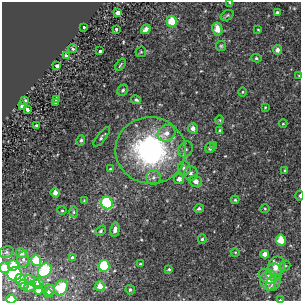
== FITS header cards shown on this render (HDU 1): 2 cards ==
NAXIS1  =                  299
NAXIS2  =                  299

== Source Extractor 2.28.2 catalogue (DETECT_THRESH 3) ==
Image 299 x 299 px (HDU 1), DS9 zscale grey, 1 PNG px = 1 image px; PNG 303 x 303 px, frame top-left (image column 1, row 299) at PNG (2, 2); each listed source drawn as its Kron ellipse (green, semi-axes under 4 px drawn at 4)
Background 5.85e-04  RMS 0.0033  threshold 0.00997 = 3 sigma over >= 5 px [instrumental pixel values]
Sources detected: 94; all 94 listed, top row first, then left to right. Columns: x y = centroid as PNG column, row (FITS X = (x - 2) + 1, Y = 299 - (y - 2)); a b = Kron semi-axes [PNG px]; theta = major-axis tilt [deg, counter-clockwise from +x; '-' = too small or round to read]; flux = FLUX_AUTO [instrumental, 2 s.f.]
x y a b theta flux
230 3 3 3 - 0.27
118 13 3 3 - 4.5
277 13 4 4 - 0.54
227 15 7 5 32 0.31
172 21 5 5 - 5.1
84 27 3 3 - 0.35
117 29 3 3 - 2.9
146 29 5 4 - 1.4
217 29 6 5 - 2.1
258 30 3 2 - 0.18
221 46 5 5 - 0.34
73 49 5 4 - 0.49
277 50 5 4 - 0.91
100 51 3 3 - 1
141 52 6 5 - 0.28
66 56 3 3 - 1.6
256 58 5 4 - 0.33
120 65 7 3 50 0.3
57 66 4 3 - 2.6
299 75 4 2 - 0.14
123 90 6 5 - 0.41
243 92 5 3 - 0.19
56 99 4 3 - 2.2
136 100 5 4 - 0.43
25 101 3 3 - 1.6
56 103 3 3 - 1.1
22 105 4 3 - 5.5
265 107 4 4 - 0.21
27 110 3 3 - 2
220 120 5 3 - 0.19
283 124 4 3 - 0.18
36 125 3 3 - 1.9
193 128 5 5 - 1.2
220 130 3 3 - 0.51
166 133 9 8 - 1.5
102 137 12 4 51 0.42
81 140 5 4 - 0.44
214 145 4 3 - 0.36
210 148 5 5 - 0.71
185 149 8 6 51 0.87
150 150 35 33 -4 41
184 168 6 6 - 1.1
110 169 4 2 - 0.16
285 171 4 3 - 0.26
191 173 7 7 - 0.71
153 177 7 7 - 0.92
179 179 5 5 - 1.3
196 181 6 5 - 1.3
55 193 5 4 - 1.4
300 196 5 2 - 0.28
235 200 4 4 - 0.32
84 201 3 3 - 0.21
107 203 6 5 - 22
265 208 5 3 - 0.25
199 209 5 4 - 0.52
62 210 5 4 - 0.26
73 212 6 4 -89 0.37
115 230 7 4 78 0.95
101 231 6 4 47 0.36
202 239 4 4 - 0.4
281 240 5 5 - 4.6
6 252 7 5 21 0.41
235 252 4 3 - 0.18
22 253 5 5 - 0.89
265 254 4 4 - 1.4
72 257 3 3 - 0.38
23 259 8 6 89 0.61
36 260 5 5 - 6.8
140 264 3 2 - 0.2
13 265 5 5 - 3.5
104 266 6 5 - 13
277 266 10 8 68 2.8
285 266 6 5 - 0.33
4 268 5 5 - 3.3
169 269 3 3 - 0.3
45 270 8 6 50 12
274 272 8 8 - 1.1
15 274 7 6 - 25
268 276 9 7 -24 0.94
20 279 5 5 - 2.3
33 281 8 4 -31 0.67
268 281 9 7 -74 2
38 283 6 5 - 1.1
273 283 9 6 52 1.4
23 285 5 4 - 0.76
100 286 5 4 - 2
30 287 7 4 29 0.64
61 288 8 6 57 7.2
38 290 4 4 - 1.3
50 290 5 5 - 1
130 290 5 4 - 0.43
48 293 4 3 - 0.76
11 299 5 3 - 2
280 300 3 2 - 0.17
At the frame edge (FLAGS 8, measured only in part): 6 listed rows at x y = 230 3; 299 75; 300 196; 4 268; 11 299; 280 300